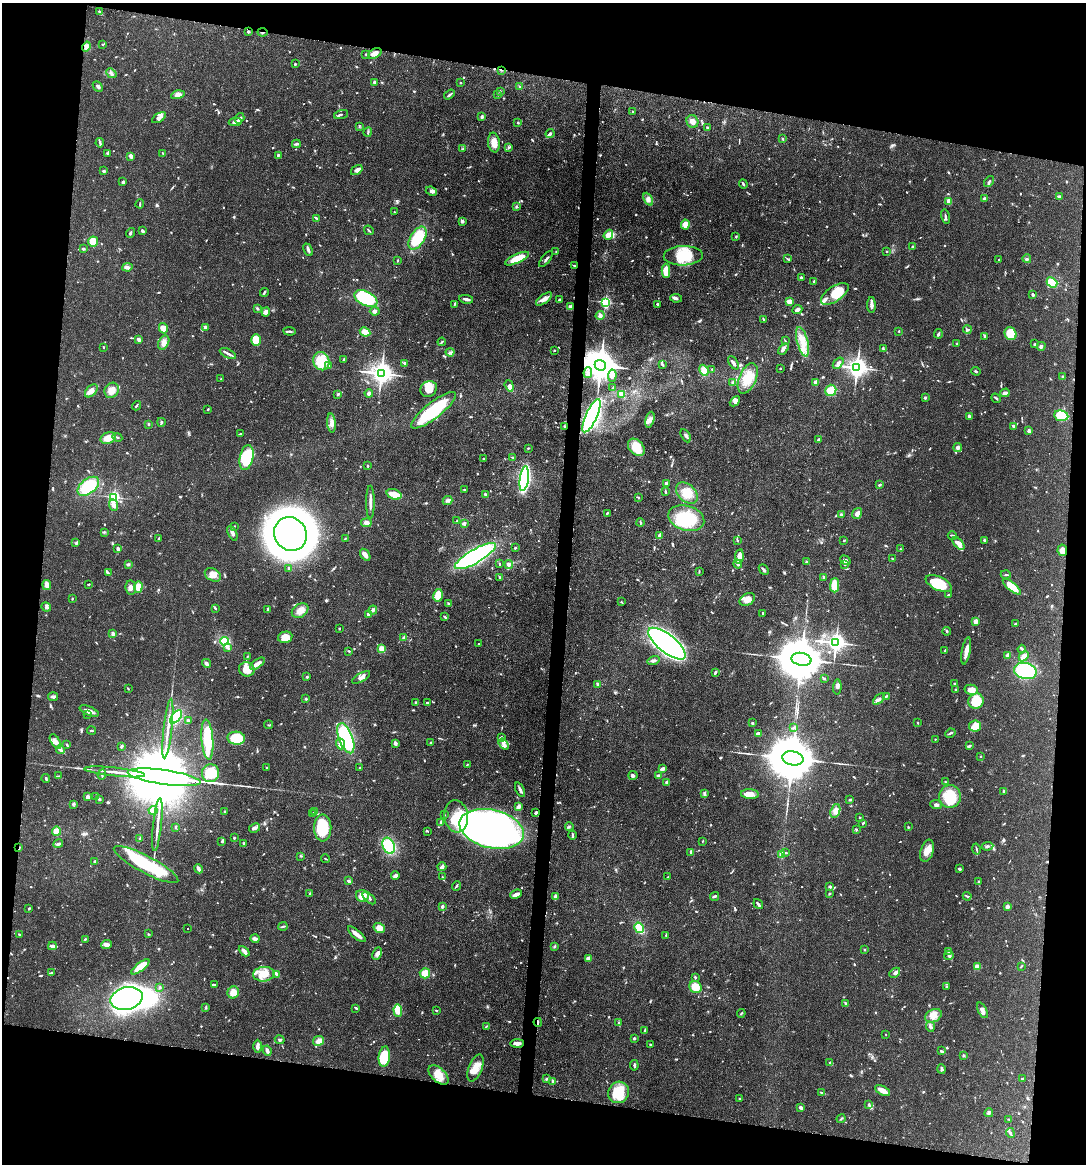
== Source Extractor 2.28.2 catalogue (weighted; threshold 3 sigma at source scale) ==
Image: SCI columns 112-4446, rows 6-4650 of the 4670 x 4657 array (HDU 1 of 3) = the unmasked area's bounding box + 8 px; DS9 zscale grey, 4 x 4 block average (1 PNG px = mean of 4 x 4 image px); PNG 1088 x 1166 px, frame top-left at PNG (2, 3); each listed source drawn as its Kron ellipse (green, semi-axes under 4 px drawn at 4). Shown black and unused: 19% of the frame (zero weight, under 3 of 4 exposures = <1% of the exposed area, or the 3 px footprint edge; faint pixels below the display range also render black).
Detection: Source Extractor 2.28.2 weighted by HDU 2 'WHT'. Background 0.0551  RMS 0.0033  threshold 0.0148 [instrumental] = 3 sigma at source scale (4.5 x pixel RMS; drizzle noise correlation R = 1.50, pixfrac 1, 0.05/0.05 arcsec/px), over >= 5 px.
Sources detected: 1059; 3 too faint to see at this stretch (4 x 4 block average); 15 inside a brighter object's white glare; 4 cosmic-ray / hot-pixel residue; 3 long thin detections or spike segments (spike, bleed or trail) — neither listed nor drawn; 19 coinciding with a brighter row at this scale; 56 inside a brighter listed object's ellipse — not listed separately; of the other 959, all 500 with FLUX_AUTO >= 1.5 (the completeness limit of this list) listed and drawn (459 fainter detections not listed), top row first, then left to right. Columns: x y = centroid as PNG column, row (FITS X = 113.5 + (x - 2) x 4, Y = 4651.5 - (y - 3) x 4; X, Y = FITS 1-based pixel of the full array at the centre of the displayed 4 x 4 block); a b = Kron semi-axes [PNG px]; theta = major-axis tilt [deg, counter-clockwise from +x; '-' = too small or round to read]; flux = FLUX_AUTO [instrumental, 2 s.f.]
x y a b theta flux
99 11 2 2 - 1.8
248 32 2 2 - 3.3
262 32 5 2 - 1.8
102 44 3 2 - 1.9
86 47 5 2 - 4.9
366 54 2 2 - 1.7
375 54 7 4 31 12
295 64 2 2 - 2.7
502 70 3 2 - 2
111 73 6 2 -42 4.4
375 82 3 2 - 6.3
460 83 2 2 - 1.6
98 86 6 2 -48 4
519 86 3 2 - 1.5
500 91 2 2 - 1.6
498 94 2 2 - 2.4
178 95 7 4 13 12
449 95 6 2 35 3.8
632 112 4 2 - 1.8
341 114 7 2 18 3.8
482 117 4 3 - 4.2
159 118 8 3 32 6
240 118 5 3 - 5.9
692 121 6 6 - 13
235 122 6 3 9 10
518 122 2 2 - 2.5
359 126 4 2 - 1.6
708 128 4 2 - 1.9
368 132 5 2 - 2.4
550 134 4 3 - 3.9
782 139 3 2 - 2.4
100 143 5 2 - 3.2
494 143 10 6 -83 19
296 144 4 2 - 3.2
508 147 4 2 - 2.3
463 149 3 2 - 1.9
108 153 3 2 - 1.8
163 153 3 2 - 1.5
278 155 3 2 - 2.7
131 156 4 3 - 6.1
357 170 6 3 35 6.7
104 171 4 2 - 2.9
123 182 3 2 - 4.9
989 182 6 2 54 3.4
743 184 5 2 - 3
431 191 6 4 -25 5.7
1060 196 4 2 - 3.4
984 198 3 2 - 4
648 199 7 4 -64 8.3
949 201 3 2 - 26
140 204 4 2 - 1.8
517 206 4 2 - 2.5
394 212 2 2 - 1.6
945 217 7 2 -77 3.5
317 218 4 2 - 2.3
462 221 3 2 - 5.8
685 224 5 4 - 17
369 230 5 2 - 2.6
142 231 3 2 - 5.7
130 233 5 2 - 3
608 235 5 3 - 20
736 237 3 2 - 2
418 238 13 7 58 91
93 241 5 5 - 28
912 247 3 2 - 1.7
84 249 3 2 - 2.5
308 250 7 2 -65 5.4
556 251 2 2 - 1.8
886 251 2 2 - 1.6
683 256 19 9 2 58
787 258 3 2 - 1.9
517 259 13 4 24 38
546 259 9 2 51 4.4
999 259 2 2 - 1.6
1027 259 4 2 - 3.4
398 260 3 2 - 1.8
574 265 3 2 - 1.8
127 267 5 4 - 5.5
666 271 7 4 90 34
801 277 2 2 - 3.1
814 282 3 3 - 2.5
1052 282 6 4 -41 67
264 292 4 2 - 3
835 294 16 7 34 48
1033 294 3 2 - 4.6
366 298 12 7 -25 140
676 298 6 3 -8 5.7
466 299 7 2 -10 6.5
544 299 9 4 38 11
559 300 3 2 - 4.4
789 301 3 3 - 16
605 302 3 2 - 180
454 304 3 2 - 1.9
658 304 3 2 - 3.3
871 305 8 2 -89 11
571 307 3 2 - 15
257 309 4 2 - 2.5
797 310 5 3 - 7.2
375 311 5 4 - 5
266 312 4 3 - 8.9
600 316 4 4 - 5.7
763 319 3 2 - 2.1
206 327 2 2 - 11
163 328 5 4 - 21
967 329 4 3 - 3.6
289 331 6 2 -7 3.5
899 331 2 2 - 2.1
365 332 5 3 - 19
938 334 5 2 - 3
1010 334 7 6 - 40
984 336 3 2 - 3.5
139 339 3 2 - 7.7
256 340 6 5 - 47
785 341 3 2 - 1.7
442 342 4 2 - 2.1
803 342 15 5 -75 27
164 343 7 5 61 10
957 344 4 2 - 1.5
1035 344 4 2 - 2
1041 346 4 3 - 4.5
103 347 2 2 - 1.7
783 349 6 3 50 7.3
883 349 4 2 - 2.4
554 350 2 2 - 1.6
450 352 4 2 - 3
228 354 9 2 -27 7.2
343 360 3 2 - 2.9
321 361 9 8 - 58
405 363 2 2 - 3.9
733 363 7 3 -61 6
838 363 7 4 52 6.9
600 365 6 5 - 4600
662 365 3 2 - 3.1
329 366 4 2 - 4.5
780 368 2 2 - 1.6
857 368 4 3 - 1200
712 369 2 2 - 1.7
704 370 6 4 -66 20
976 371 4 2 - 2.5
381 373 4 4 - 1400
588 373 5 4 - 6.9
612 376 6 4 84 7.8
1063 377 2 2 - 3.4
748 378 16 8 67 40
221 379 2 2 - 2.1
733 382 2 2 - 7.8
816 382 2 2 - 27
509 386 6 3 -71 5.3
613 387 2 2 - 1.5
429 389 9 7 43 28
112 390 8 7 - 17
831 390 6 5 - 40
91 391 8 5 45 12
369 393 4 3 - 6.1
1005 393 4 2 - 11
338 394 4 2 - 3.4
621 394 3 2 - 12
925 398 3 2 - 3.6
996 398 5 2 - 2.5
735 401 6 3 42 5.7
136 406 5 2 - 2.5
208 409 3 2 - 2.1
433 410 27 8 38 130
591 416 18 5 66 730
969 416 3 2 - 6.6
1061 416 7 5 -8 71
650 420 8 4 76 9.6
161 422 4 2 - 2.9
331 423 9 4 -85 11
149 424 3 2 - 1.8
564 426 3 3 - 2.1
1014 426 3 2 - 4.6
1029 430 4 2 - 4.4
240 434 3 2 - 2
686 436 7 2 -61 5.3
117 437 5 2 - 1.8
108 438 8 5 24 21
818 439 2 2 - 3.2
636 447 10 7 -46 44
528 448 4 2 - 1.6
958 448 4 3 - 6.8
246 457 12 6 78 89
513 457 4 2 - 1.8
483 459 3 2 - 1.9
368 466 2 2 - 2.4
524 479 12 4 82 330
666 483 4 2 - 2.9
880 485 4 2 - 2.9
88 486 12 7 38 77
464 490 2 2 - 2.1
665 492 4 2 - 2.9
687 493 12 8 -44 27
394 494 8 5 -19 24
485 494 2 2 - 4.8
114 497 3 3 - 200
639 498 3 2 - 2
447 501 5 3 - 4.5
370 502 16 2 -90 11
113 505 6 4 -68 7.8
607 513 3 2 - 2.2
857 513 6 4 55 7.6
841 514 3 3 - 2.3
686 518 18 12 -16 86
457 520 3 2 - 1.5
366 523 5 4 - 6.8
464 523 4 3 - 3.8
640 523 4 2 - 2
234 526 3 2 - 1.7
104 532 2 2 - 1.5
232 533 8 3 -65 6.6
290 534 17 16 - 1800
660 536 4 3 - 13
952 536 5 2 - 2.7
159 538 3 2 - 2.3
345 538 2 2 - 1.6
737 540 3 2 - 1.6
844 540 3 2 - 2
985 540 3 2 - 1.9
76 543 4 3 - 2.8
959 543 7 4 -49 17
515 548 2 2 - 2.2
118 549 3 2 - 6.1
900 549 2 2 - 1.8
1062 550 6 5 - 17
365 555 7 3 -57 11
475 556 23 7 30 380
739 557 7 3 81 22
893 559 2 2 - 2.1
845 560 5 3 - 5.1
806 562 3 2 - 4
128 564 3 3 - 2.5
499 564 3 2 - 1.7
509 564 4 3 - 6
738 564 5 3 - 4.3
845 564 3 2 - 1.9
289 568 2 2 - 3.2
764 570 5 2 - 5.5
699 571 3 2 - 1.6
108 573 4 2 - 2.9
1006 574 5 2 - 1.9
213 575 8 6 -29 18
500 577 3 2 - 2.5
824 577 3 2 - 4.1
939 583 14 6 -25 77
89 584 2 2 - 2.2
47 585 5 3 - 13
835 585 7 4 90 38
138 587 6 4 87 23
1012 587 11 3 -40 41
131 588 7 5 -83 9.7
438 595 6 4 78 34
948 595 3 2 - 2.7
72 598 2 2 - 2
747 599 8 5 31 20
621 602 3 2 - 1.5
448 604 2 2 - 3.5
46 607 5 3 - 4.1
215 608 3 2 - 2.1
268 609 3 2 - 5.7
373 610 4 2 - 5.7
300 611 9 6 35 16
763 613 3 2 - 1.7
368 614 3 2 - 6.3
445 617 4 2 - 3.3
976 621 2 2 - 25
1016 624 3 2 - 1.7
339 629 2 2 - 1.5
947 631 4 2 - 2.6
113 634 2 2 - 13
285 637 7 5 12 25
404 638 2 2 - 14
224 641 4 4 - 61
836 643 4 3 - 1100
479 644 2 2 - 1.8
667 644 23 9 -38 1100
228 648 4 2 - 3.3
382 649 3 2 - 34
1022 649 4 2 - 3.8
945 650 3 2 - 1.7
349 651 3 2 - 1.9
966 651 14 3 80 17
1008 655 3 2 - 16
1024 656 6 4 46 11
247 657 3 2 - 1.7
801 659 10 6 -10 12000
653 660 6 2 17 4.5
206 663 4 3 - 5.5
257 664 9 3 38 14
247 669 8 7 - 32
1025 671 11 8 -13 190
715 672 2 2 - 3.3
307 677 2 2 - 2.5
361 677 10 3 30 8.3
824 679 3 2 - 1.8
598 684 3 2 - 3.2
954 684 2 2 - 3.9
837 687 7 4 88 6.3
128 689 3 2 - 1.8
956 690 3 2 - 2
971 690 6 5 - 20
886 696 3 2 - 2
53 697 5 3 - 4.6
306 699 2 2 - 4.2
879 699 7 3 44 7.1
976 701 8 7 - 50
415 702 2 2 - 2
427 703 3 2 - 3.3
89 711 10 3 -22 15
88 714 4 2 - 1.8
176 717 8 4 52 81
188 721 2 2 - 5.4
752 723 3 2 - 2.2
918 723 2 2 - 1.7
268 725 4 2 - 1.7
975 726 6 5 - 24
793 728 4 2 - 2.4
168 729 30 2 84 20
91 730 4 2 - 2.7
950 733 5 2 - 3.3
758 734 4 2 - 6.5
501 737 3 2 - 3.4
236 738 9 6 -4 110
346 738 16 7 -69 250
935 739 2 2 - 1.7
207 740 20 5 -86 84
56 741 8 4 -56 11
431 742 3 2 - 3.4
395 743 4 3 - 5.1
340 744 5 4 - 7.3
504 744 6 3 -54 7.5
67 745 3 2 - 2.8
969 745 3 2 - 1.5
121 746 3 2 - 3.3
60 749 5 3 - 4.3
981 756 2 2 - 1.9
793 758 10 7 -10 14000
467 765 3 2 - 1.9
267 768 2 2 - 2.1
360 768 2 2 - 1.9
663 769 4 2 - 9.7
115 772 30 2 -6 22
211 773 9 8 - 49
102 775 5 2 - 3.6
633 775 4 3 - 4
659 775 3 2 - 4.8
58 776 4 2 - 1.5
164 777 36 7 -8 52000
46 778 4 2 - 2.4
667 782 3 2 - 4.8
945 782 2 2 - 2.6
520 790 8 2 -65 6.7
1004 791 4 3 - 3
705 793 4 2 - 2.9
750 794 9 5 -5 20
96 796 3 2 - 1.6
87 797 2 2 - 14
950 797 11 11 - 76
99 799 2 2 - 5.7
850 800 4 2 - 3.2
73 804 3 2 - 2
936 805 6 3 -7 5.7
518 807 4 2 - 10
153 810 4 4 - 11
224 811 2 2 - 3.7
835 811 7 4 71 10
314 812 3 2 - 1.5
536 813 3 2 - 3.6
313 814 2 2 - 1.7
444 815 3 2 - 2.2
456 816 16 11 -83 51
860 817 2 2 - 1.5
441 823 3 2 - 6.1
863 823 3 2 - 2.6
157 825 26 2 84 15
569 826 4 3 - 3.2
176 827 3 2 - 2.3
908 827 3 2 - 1.5
255 828 6 4 28 6.2
323 828 13 8 -89 92
492 829 33 19 -13 670
856 830 3 2 - 2.2
57 831 4 4 - 20
428 831 4 2 - 1.7
572 835 4 2 - 2.7
140 838 3 2 - 1.9
234 838 3 2 - 2.9
222 841 4 3 - 2.8
703 841 2 2 - 1.5
244 843 3 3 - 3.6
58 844 5 2 - 6
389 846 8 5 -66 120
988 846 6 3 9 4.5
19 848 4 2 - 1.8
976 849 5 2 - 2.8
927 851 11 6 71 20
691 852 3 2 - 3.5
786 853 3 2 - 2.1
782 854 2 2 - 22
301 856 3 2 - 1.5
326 859 4 2 - 1.5
95 861 3 2 - 3.2
146 864 36 8 -28 160
442 867 4 3 - 8.2
199 869 5 2 - 9.2
959 869 3 2 - 4.1
395 876 4 3 - 6.7
442 877 3 2 - 1.7
668 877 2 2 - 2.1
348 881 4 2 - 3.1
978 881 2 2 - 2.4
456 886 5 2 - 2.6
830 886 3 3 - 5.7
310 894 4 2 - 2.3
516 894 6 3 22 9.8
829 894 2 2 - 2.1
362 896 6 6 - 19
715 896 4 2 - 4.2
967 896 4 2 - 3.2
555 897 4 2 - 14
369 898 8 3 -43 7.4
758 904 5 2 - 6.4
442 906 3 2 - 4.5
1007 907 4 4 - 5.1
29 908 3 2 - 2.6
283 926 5 2 - 2.2
379 928 6 5 - 21
639 928 5 4 - 32
188 929 2 2 - 1.6
19 934 3 2 - 1.8
148 934 2 2 - 2.5
357 934 11 2 -40 18
666 935 3 2 - 1.5
85 939 3 2 - 1.7
255 939 4 3 - 8
106 944 5 4 - 9.6
52 946 4 3 - 7.5
554 946 3 2 - 2.4
864 949 2 2 - 1.6
244 951 6 3 -44 9.9
949 951 3 3 - 2.6
377 954 6 4 65 8.4
949 955 5 4 - 5.2
589 958 3 2 - 12
1021 966 3 2 - 1.8
140 967 11 4 38 37
977 967 4 3 - 12
51 973 4 2 - 2.1
425 973 5 5 - 21
895 973 6 3 42 5.1
264 974 10 7 6 27
277 974 4 2 - 5.3
695 977 3 2 - 2.7
214 985 4 2 - 4.4
946 986 2 2 - 3.1
160 987 3 2 - 2.8
695 987 6 5 - 32
233 992 6 5 - 20
126 998 16 11 14 510
846 1003 3 2 - 2
206 1007 3 2 - 1.8
356 1008 3 2 - 3.5
436 1010 3 2 - 1.7
982 1010 8 3 -64 7.9
398 1011 6 4 -87 26
741 1013 4 2 - 2.1
933 1016 9 6 26 18
538 1022 4 2 - 2.4
619 1023 3 2 - 2.1
486 1026 3 2 - 1.8
930 1027 5 3 - 5.8
644 1031 3 2 - 2.5
886 1034 2 2 - 2.1
634 1038 2 2 - 7.5
280 1040 5 2 - 3.3
319 1041 6 5 - 10
517 1043 7 3 1 11
650 1044 2 2 - 1.8
257 1046 6 2 -90 9.6
267 1051 5 3 - 7.1
941 1051 4 2 - 3
963 1056 3 2 - 1.5
384 1057 10 5 83 71
830 1062 3 2 - 2.3
634 1065 5 2 - 4
476 1068 14 6 69 30
941 1069 5 3 - 4.2
439 1075 12 7 -43 29
547 1079 4 3 - 3
1022 1079 2 2 - 2.5
553 1082 2 2 - 4.3
882 1090 8 3 -27 26
619 1092 11 10 - 62
821 1092 3 2 - 2
740 1099 3 2 - 1.6
868 1104 3 2 - 2
800 1107 3 2 - 6.2
989 1113 4 3 - 6.3
841 1119 4 2 - 2.1
1009 1119 3 2 - 1.9
1010 1133 5 2 - 4.1
Overlapping masked pixels (flux is a lower limit): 6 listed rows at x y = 262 32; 502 70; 600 365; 564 426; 19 848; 538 1022
Diffuse or blended objects may show on this block-average render without a row.